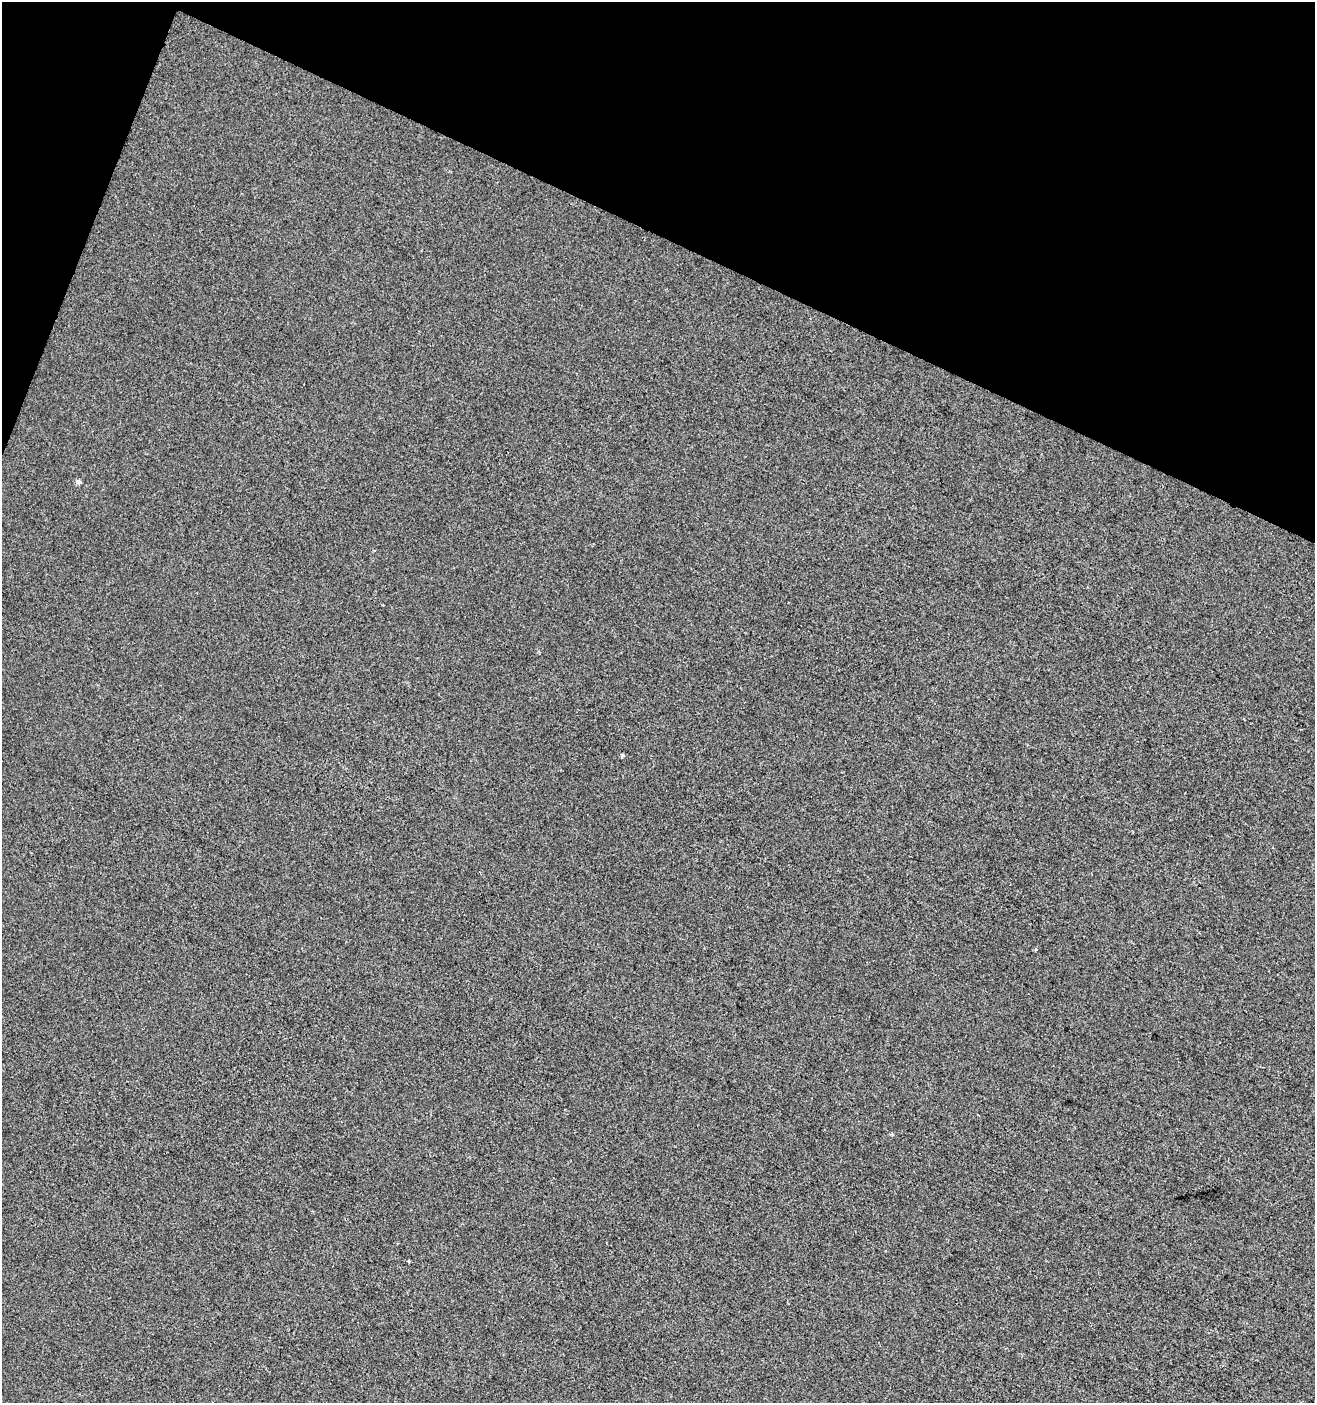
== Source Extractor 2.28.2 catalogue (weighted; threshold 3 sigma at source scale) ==
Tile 2 of 4 x 4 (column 2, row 1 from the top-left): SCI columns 1588-2900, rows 4203-5603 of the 5735 x 5610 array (HDU 1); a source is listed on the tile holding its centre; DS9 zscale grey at full resolution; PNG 1317 x 1405 px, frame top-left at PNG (2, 2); no overlay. Shown black and unused: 19% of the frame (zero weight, under 2 of 3 exposures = <1% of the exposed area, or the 3 px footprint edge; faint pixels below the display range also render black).
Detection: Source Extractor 2.28.2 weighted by HDU 2 'WHT'; one run over the whole footprint, this tile lists its part. Background -2.92e-04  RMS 0.0055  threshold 0.025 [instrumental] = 3 sigma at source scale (4.5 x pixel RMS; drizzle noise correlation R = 1.50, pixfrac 1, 0.0396/0.0396 arcsec/px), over >= 5 px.
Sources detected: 4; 1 cosmic-ray / hot-pixel residue — not listed; the other 3 listed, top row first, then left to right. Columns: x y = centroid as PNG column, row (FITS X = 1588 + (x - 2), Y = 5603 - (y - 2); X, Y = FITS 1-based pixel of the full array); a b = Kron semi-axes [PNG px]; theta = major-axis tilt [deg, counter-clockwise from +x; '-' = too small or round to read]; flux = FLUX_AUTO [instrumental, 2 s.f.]
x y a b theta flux
78 482 7 6 - 1.2
622 755 4 4 - 1.3
408 1261 3 3 - 1.9